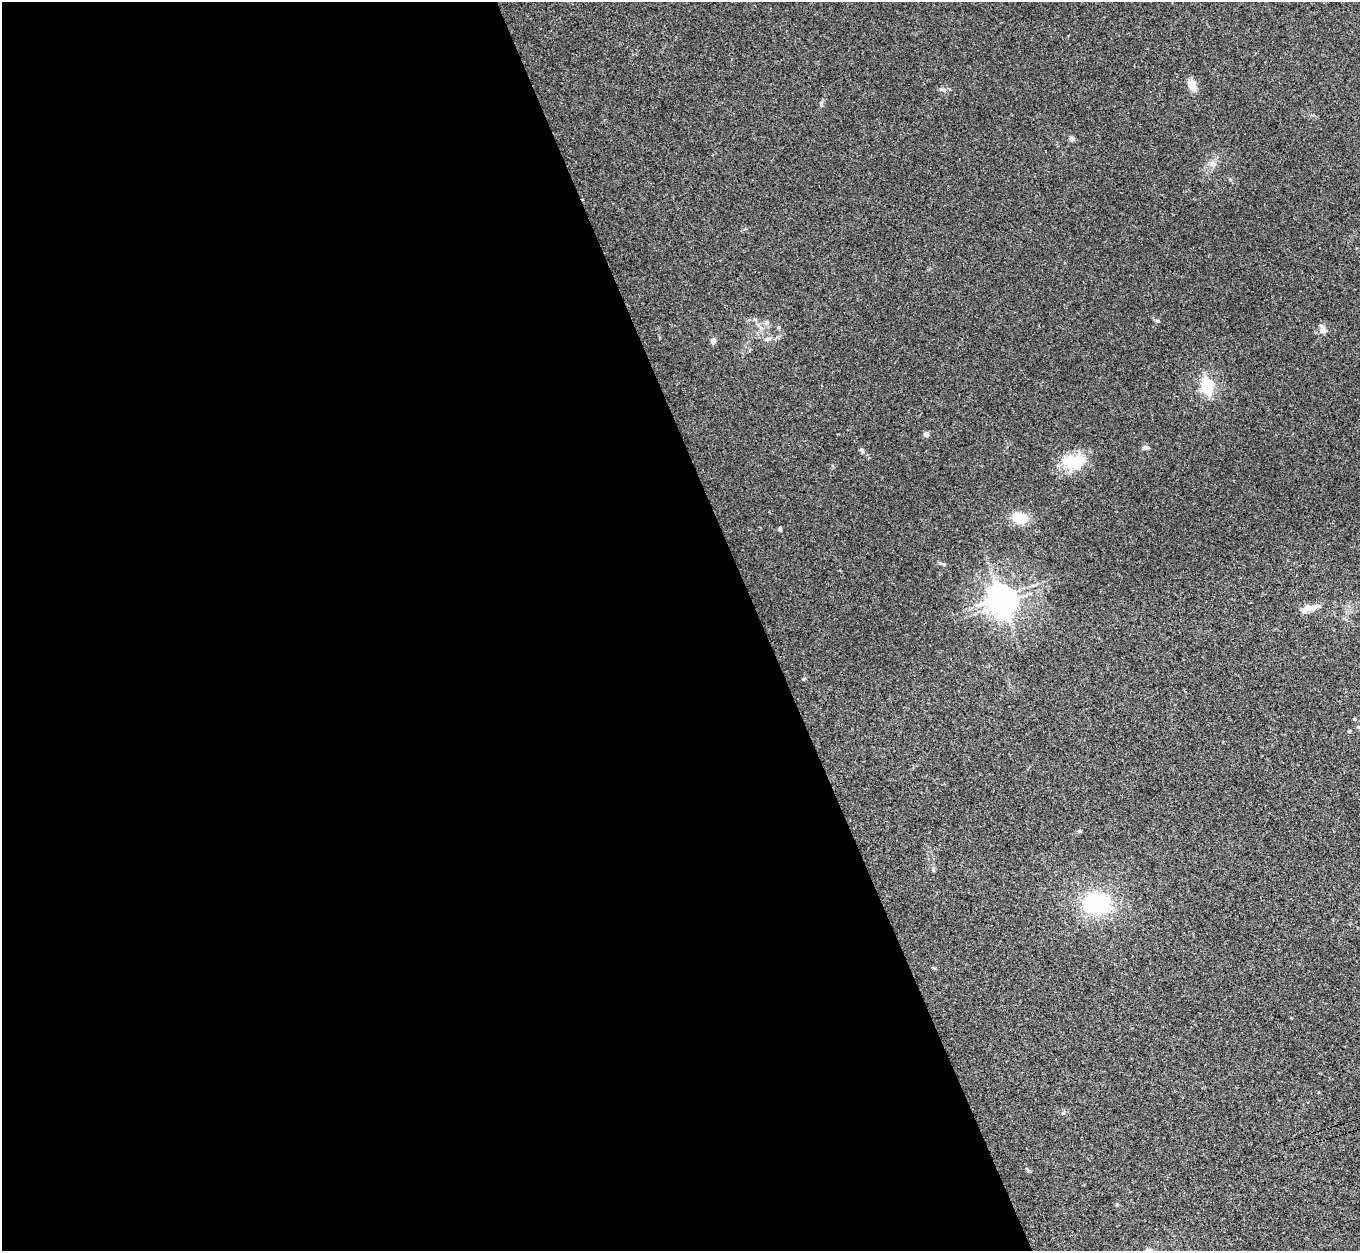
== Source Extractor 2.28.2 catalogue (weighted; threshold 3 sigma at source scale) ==
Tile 9 of 4 x 4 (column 1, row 3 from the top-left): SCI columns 13-1370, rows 1535-2783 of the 5454 x 5439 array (HDU 1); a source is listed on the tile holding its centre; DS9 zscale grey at full resolution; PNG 1362 x 1253 px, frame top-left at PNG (2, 2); no overlay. Shown black and unused: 56% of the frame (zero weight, under 3 of 4 exposures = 1% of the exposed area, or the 3 px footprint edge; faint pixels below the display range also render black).
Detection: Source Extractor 2.28.2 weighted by HDU 2 'WHT'; one run over the whole footprint, this tile lists its part. Background 0.0606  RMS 0.0052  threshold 0.0236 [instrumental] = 3 sigma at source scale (4.5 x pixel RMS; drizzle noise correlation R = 1.50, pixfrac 1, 0.05/0.05 arcsec/px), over >= 5 px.
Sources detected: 23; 1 inside a brighter object's white glare — not listed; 1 inside a brighter listed object's ellipse — not listed separately; the other 21 listed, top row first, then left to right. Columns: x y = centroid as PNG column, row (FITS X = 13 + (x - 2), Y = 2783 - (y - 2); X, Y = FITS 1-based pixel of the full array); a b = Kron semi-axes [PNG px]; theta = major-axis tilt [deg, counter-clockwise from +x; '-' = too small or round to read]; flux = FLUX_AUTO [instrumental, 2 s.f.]
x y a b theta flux
1192 85 10 8 -61 6
1071 138 7 6 - 1.2
1213 164 7 4 -72 1.2
1322 330 13 7 -85 2.5
768 339 9 5 15 1.6
713 341 6 5 - 2.3
1207 386 19 14 -78 15
926 434 6 5 - 1.7
1146 447 9 5 1 1.1
862 450 8 5 -54 1
1073 462 30 20 -8 15
1019 518 15 11 -20 9.8
780 529 6 3 -82 0.82
944 564 5 4 - 0.57
1000 598 8 7 - 500
1307 608 19 8 29 4.5
1354 719 4 3 - 0.46
1359 727 5 4 - 0.62
1349 731 4 4 - 0.57
1096 903 26 20 -1 43
1063 1113 5 4 - 0.69
Isophote crosses this tile's border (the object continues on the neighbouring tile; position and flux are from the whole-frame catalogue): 1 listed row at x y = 1359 727
Unlisted compact peaks at least as high as the median listed source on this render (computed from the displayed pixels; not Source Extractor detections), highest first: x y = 1158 321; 941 89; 767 322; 821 105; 779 327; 1080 831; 755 319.